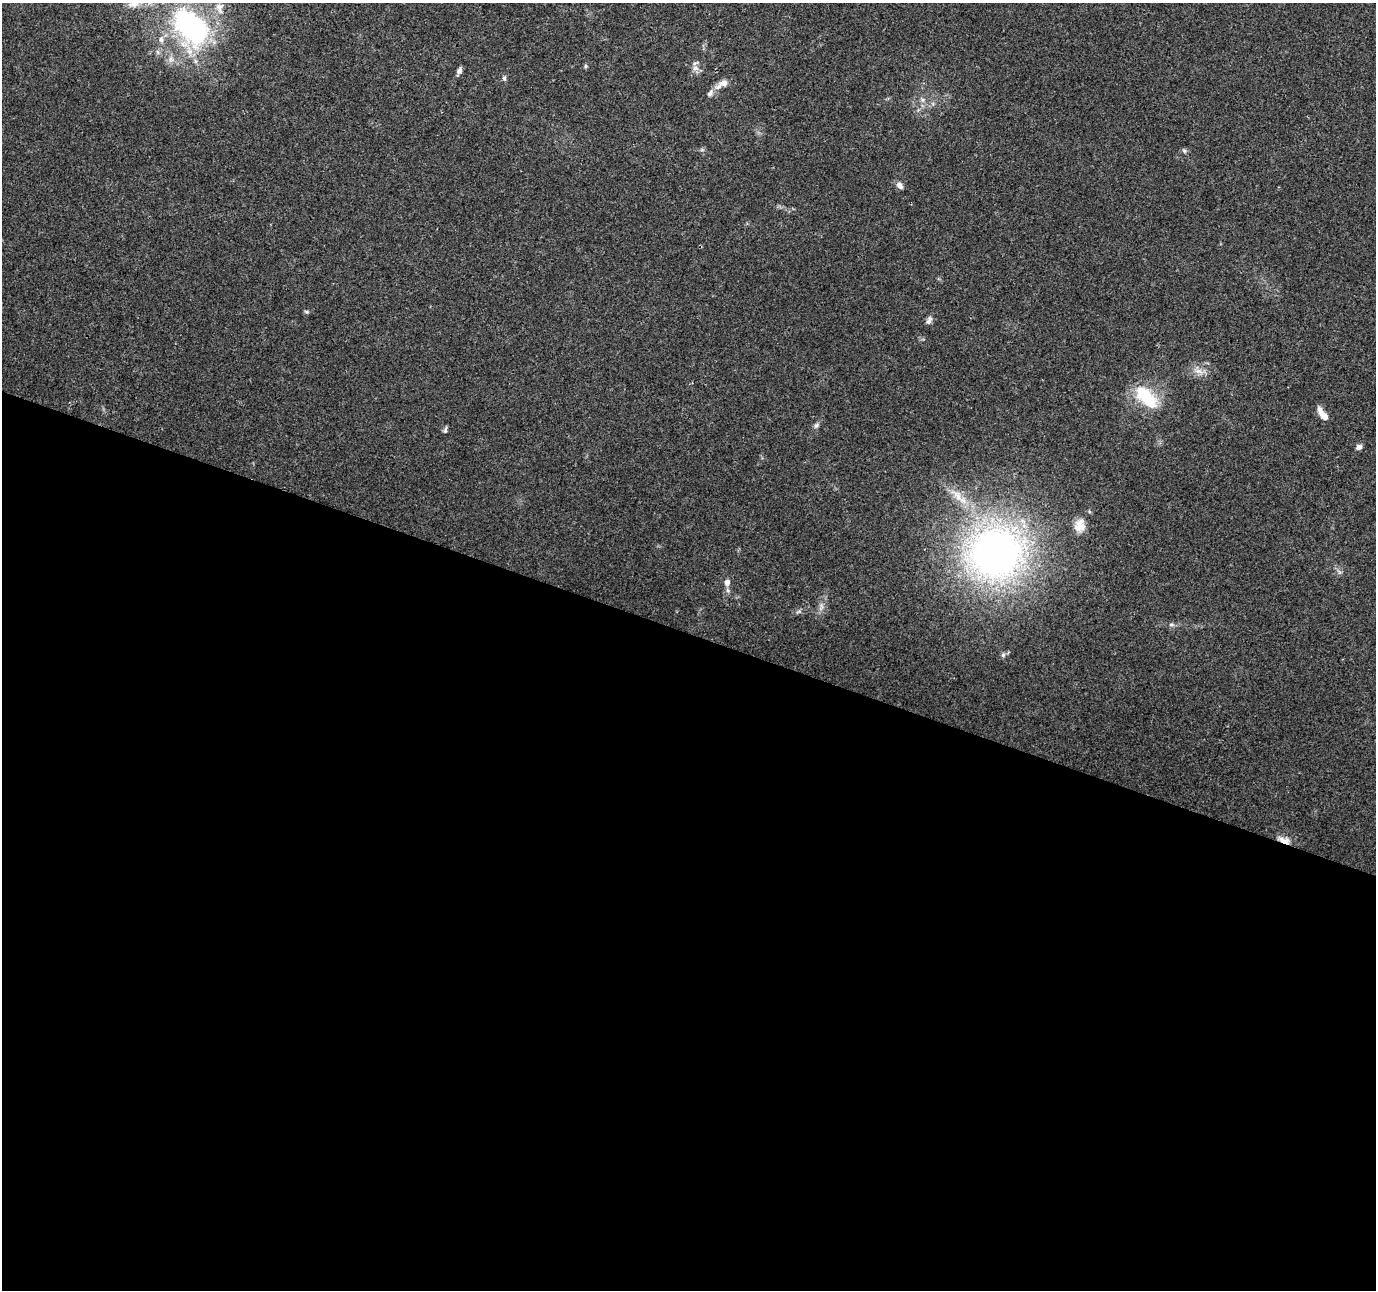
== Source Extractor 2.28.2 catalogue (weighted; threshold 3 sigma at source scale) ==
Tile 14 of 4 x 4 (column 2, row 4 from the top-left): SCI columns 1380-2753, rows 217-1504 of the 5511 x 5649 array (HDU 1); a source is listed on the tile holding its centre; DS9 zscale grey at full resolution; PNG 1378 x 1292 px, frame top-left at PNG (2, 3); no overlay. Shown black and unused: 51% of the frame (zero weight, under 3 of 4 exposures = <1% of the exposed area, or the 3 px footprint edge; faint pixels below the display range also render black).
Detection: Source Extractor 2.28.2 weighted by HDU 2 'WHT'; one run over the whole footprint, this tile lists its part. Background 0.0373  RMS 0.0036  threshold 0.0161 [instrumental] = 3 sigma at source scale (4.5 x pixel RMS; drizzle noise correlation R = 1.50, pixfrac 1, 0.0396/0.0396 arcsec/px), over >= 5 px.
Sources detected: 31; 1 inside a brighter object's white glare — not listed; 2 inside a brighter listed object's ellipse — not listed separately; the other 28 listed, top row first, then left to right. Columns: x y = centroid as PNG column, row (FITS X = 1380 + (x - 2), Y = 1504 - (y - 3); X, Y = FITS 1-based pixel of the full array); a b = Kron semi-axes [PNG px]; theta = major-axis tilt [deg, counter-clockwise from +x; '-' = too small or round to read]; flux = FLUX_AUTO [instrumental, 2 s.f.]
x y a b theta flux
190 25 55 38 -39 73
158 52 7 4 -70 0.73
586 66 5 5 - 0.52
695 68 10 8 -41 2
459 71 8 5 67 1.5
504 78 8 5 -90 0.75
723 83 15 9 15 2.8
710 93 12 7 57 1.7
923 100 7 6 - 1.1
1184 151 7 5 -68 0.72
899 185 10 7 -48 1.6
307 312 7 4 -7 0.55
929 320 11 6 61 1.2
1198 371 15 7 -18 2.6
1146 397 36 18 -47 16
1323 415 16 6 -52 4.2
816 425 9 5 45 1
445 430 8 5 70 0.76
1359 447 6 5 - 1.7
957 496 27 10 -47 6.7
1079 524 22 11 69 4.7
995 553 52 48 17 190
727 582 10 8 76 1.9
821 606 14 4 88 1.5
799 611 8 3 19 0.71
1171 625 8 4 0 0.83
1003 655 6 5 - 0.74
1284 840 19 7 -20 2.9
Overlapping masked pixels (flux is a lower limit): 1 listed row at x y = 1284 840